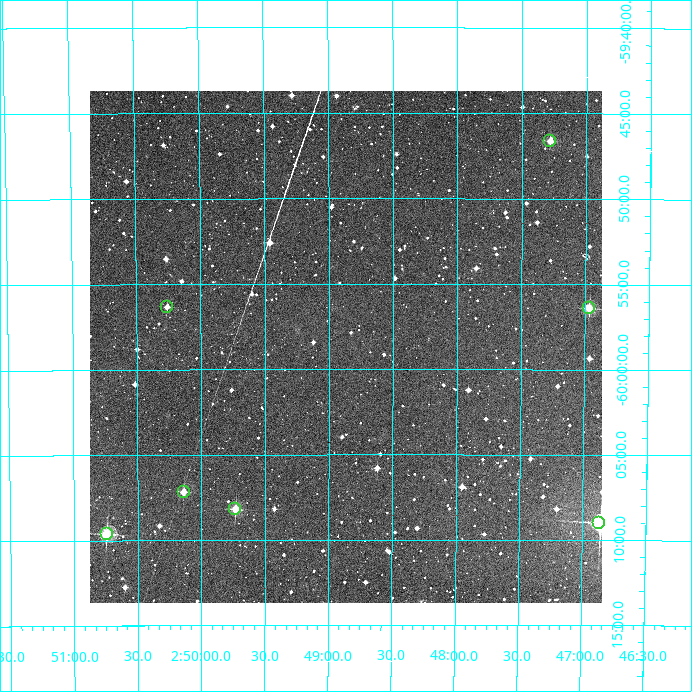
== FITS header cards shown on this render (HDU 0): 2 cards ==
NAXIS1  =                  512
NAXIS2  =                  512

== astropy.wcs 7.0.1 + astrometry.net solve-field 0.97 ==
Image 512 x 512 px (HDU 0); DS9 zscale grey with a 90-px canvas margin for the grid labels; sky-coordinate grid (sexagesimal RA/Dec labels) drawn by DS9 from the SOLVED WCS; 7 Tycho-2 reference stars matched to detected sources circled (green)
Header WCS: RA---TAN/DEC--TAN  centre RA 02:48:52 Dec -59:59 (42.22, -59.98 deg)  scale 3.52 arcsec/px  FOV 30.0' x 30.0'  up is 0 deg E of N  parity normal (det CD < 0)
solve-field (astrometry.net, Tycho-2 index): VERIFIED the header's WCS against the Tycho-2 star catalogue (verified at 2 index scales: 6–7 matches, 0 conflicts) and refined it, rather than solving blind
Solved WCS: RA---TAN-SIP/DEC--TAN-SIP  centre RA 02:48:52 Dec -59:59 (42.22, -59.98 deg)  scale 3.52 arcsec/px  FOV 30.0' x 30.0'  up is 0 deg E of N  parity normal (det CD < 0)
The solver's refit moves the header's centre by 1 arcsec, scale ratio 1.001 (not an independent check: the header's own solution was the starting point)
Tycho-2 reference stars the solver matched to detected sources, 7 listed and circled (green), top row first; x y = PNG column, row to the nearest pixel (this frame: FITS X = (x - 90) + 1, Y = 512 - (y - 91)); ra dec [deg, ICRS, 3 dp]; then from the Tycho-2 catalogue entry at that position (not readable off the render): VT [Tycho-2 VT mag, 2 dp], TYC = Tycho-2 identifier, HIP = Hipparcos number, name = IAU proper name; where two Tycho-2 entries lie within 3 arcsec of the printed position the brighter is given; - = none
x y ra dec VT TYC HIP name
550 141 41.820 -59.777 12.06 8497-601-1 - -
167 307 42.565 -59.939 11.97 8497-551-1 - -
589 308 41.742 -59.940 10.98 8497-541-1 - -
184 492 42.535 -60.120 11.71 8859-197-1 - -
235 509 42.433 -60.136 11.09 8859-166-1 - -
599 523 41.717 -60.150 8.70 8859-120-1 12973 -
107 534 42.686 -60.160 10.25 8859-152-1 - -